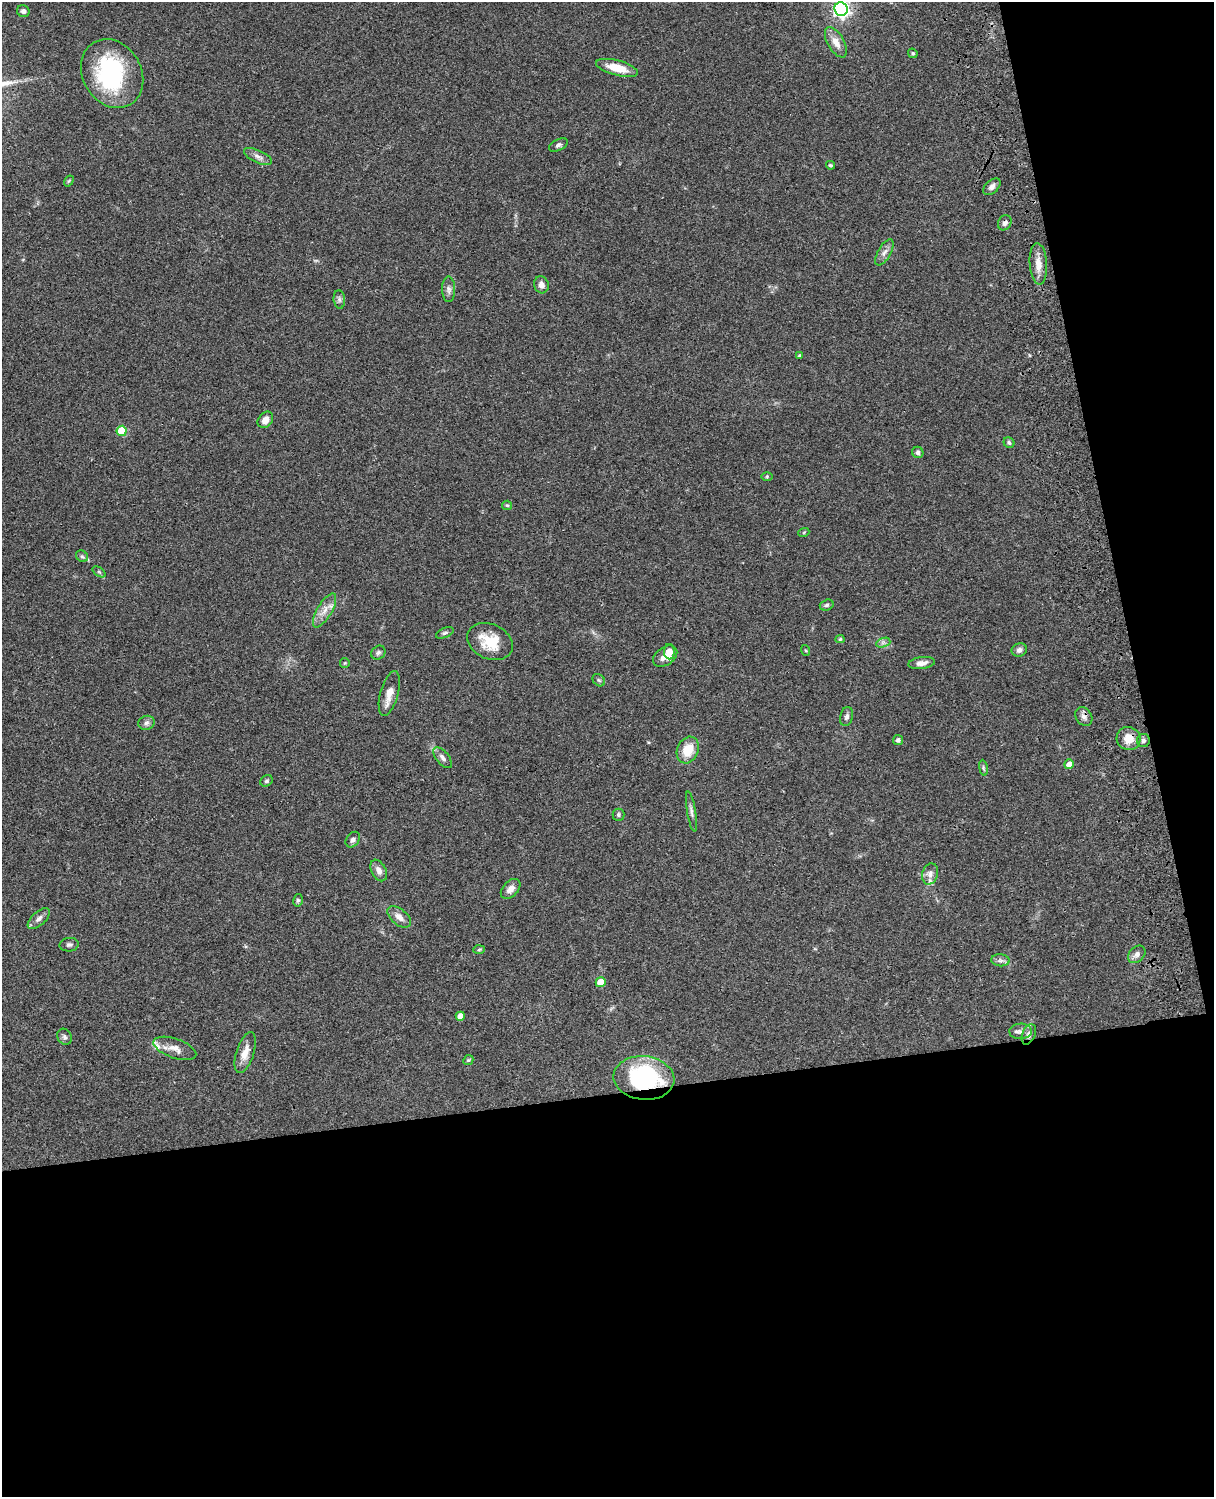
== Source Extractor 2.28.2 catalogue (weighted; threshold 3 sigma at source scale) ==
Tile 12 of 4 x 3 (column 4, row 3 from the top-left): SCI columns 3757-4968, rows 277-1771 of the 5087 x 4926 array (HDU 1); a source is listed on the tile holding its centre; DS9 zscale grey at full resolution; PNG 1216 x 1499 px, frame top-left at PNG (2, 2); each listed source drawn as its Kron ellipse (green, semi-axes under 4 px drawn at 4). Shown black and unused: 33% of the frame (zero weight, under 3 of 4 exposures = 6% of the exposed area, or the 3 px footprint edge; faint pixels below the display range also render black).
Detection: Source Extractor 2.28.2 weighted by HDU 2 'WHT'; one run over the whole footprint, this tile lists its part. Background 0.0811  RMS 0.0059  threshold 0.0265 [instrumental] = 3 sigma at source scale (4.5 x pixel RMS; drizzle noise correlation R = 1.50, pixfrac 1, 0.05/0.05 arcsec/px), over >= 5 px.
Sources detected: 79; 1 inside a brighter object's white glare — neither listed nor drawn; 3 inside a brighter listed object's ellipse — not listed separately; the other 75 listed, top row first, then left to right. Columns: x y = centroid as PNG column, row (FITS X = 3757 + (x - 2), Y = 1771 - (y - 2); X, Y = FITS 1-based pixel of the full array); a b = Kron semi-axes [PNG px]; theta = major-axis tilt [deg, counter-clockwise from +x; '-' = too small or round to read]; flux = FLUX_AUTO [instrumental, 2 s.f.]
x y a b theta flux
841 9 7 6 - 200
23 11 6 6 - 1.7
836 42 17 8 -60 5.7
913 53 5 4 - 0.82
617 68 21 7 -14 12
112 74 36 29 -59 64
558 145 10 5 27 1.5
258 156 15 6 -24 2.7
830 165 4 3 - 0.83
69 181 6 4 58 0.63
992 187 10 6 42 2.4
1005 223 8 6 58 1.9
884 252 14 6 60 2.8
1038 264 21 8 -86 6.2
541 285 8 7 - 3.1
449 289 13 6 -89 2.4
339 299 9 5 -83 1.6
799 356 4 3 - 0.78
265 420 9 7 53 4.1
122 431 5 5 - 20
1009 443 6 5 - 1.1
918 452 6 5 - 1.4
767 476 6 4 1 0.69
507 505 5 4 - 0.81
804 532 5 3 - 0.65
82 556 6 5 - 1.1
99 572 7 4 -37 0.75
827 605 7 5 18 1.2
324 610 19 7 59 5.3
445 633 9 5 24 1.3
840 639 4 4 - 0.83
490 642 24 17 -24 16
883 643 7 4 19 1.5
805 650 5 3 - 0.67
1019 650 8 6 22 2.4
669 652 7 5 -89 6.9
378 653 7 6 - 1.5
665 656 13 9 37 4.6
345 663 5 4 - 0.62
922 663 13 6 8 3.2
599 680 7 5 -43 1
389 693 23 9 74 5.9
846 717 10 6 76 1.8
1084 717 10 8 -55 2.5
147 723 8 7 - 1.9
1129 739 12 11 - 7.3
898 740 5 5 - 1.8
1143 741 6 6 - 1.4
688 750 14 10 65 12
443 758 12 6 -49 2.6
1069 764 5 4 - 5.1
983 768 8 4 -81 0.93
266 781 6 5 - 1.1
691 812 20 4 -80 2.3
618 815 6 6 - 1.2
353 840 8 6 53 1.8
379 870 11 7 -63 3.5
930 874 11 8 74 2.8
511 889 12 7 46 3.6
298 900 6 5 - 0.96
399 917 14 8 -39 4.5
39 919 13 6 43 2.6
69 945 9 7 4 1.5
479 950 6 4 3 0.77
1137 954 10 7 46 2.6
1000 960 9 6 -6 1.9
601 982 5 5 - 10
460 1016 4 4 - 4.4
1021 1031 11 7 2 2.6
1029 1034 11 6 67 2.6
64 1037 8 6 -60 1.5
175 1048 22 9 -19 5.8
245 1053 21 9 72 6.5
468 1060 5 4 - 0.86
644 1078 30 22 -6 64
Overlapping masked pixels (flux is a lower limit): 3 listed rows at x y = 1129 739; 1029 1034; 644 1078
Isophote crosses this tile's border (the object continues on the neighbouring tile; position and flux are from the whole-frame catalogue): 1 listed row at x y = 841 9